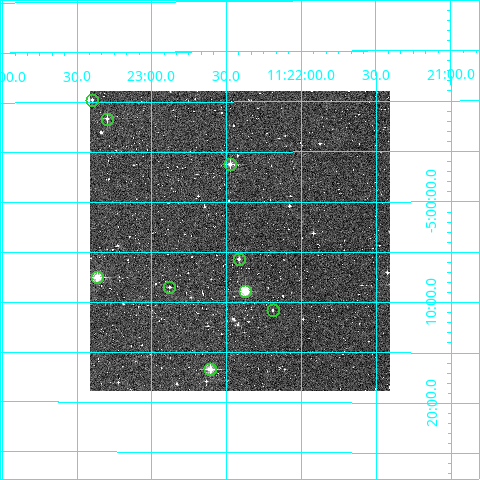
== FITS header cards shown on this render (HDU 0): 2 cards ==
NAXIS1  =                  300
NAXIS2  =                  300

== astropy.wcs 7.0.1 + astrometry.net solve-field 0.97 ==
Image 300 x 300 px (HDU 0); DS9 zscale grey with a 90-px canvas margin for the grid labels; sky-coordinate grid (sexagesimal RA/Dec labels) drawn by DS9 from the SOLVED WCS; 9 Tycho-2 reference stars matched to detected sources circled (green)
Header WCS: RA---TAN/DEC--TAN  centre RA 11:22:24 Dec -05:04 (170.60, -5.06 deg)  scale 6 arcsec/px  FOV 30.0' x 30.0'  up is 0 deg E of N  parity normal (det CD < 0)
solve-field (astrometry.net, Tycho-2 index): VERIFIED the header's WCS against the Tycho-2 star catalogue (verified at 2 index scales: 9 matches each, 0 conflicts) and refined it, rather than solving blind
Solved WCS: RA---TAN-SIP/DEC--TAN-SIP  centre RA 11:22:25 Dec -05:04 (170.60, -5.06 deg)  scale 5.99 arcsec/px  FOV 30.0' x 29.9'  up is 0 deg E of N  parity normal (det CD < 0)
The solver's refit moves the header's centre by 1.5 arcsec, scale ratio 0.9991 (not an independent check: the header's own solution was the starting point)
Tycho-2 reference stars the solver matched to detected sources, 9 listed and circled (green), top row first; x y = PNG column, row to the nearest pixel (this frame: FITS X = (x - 90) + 1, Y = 300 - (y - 91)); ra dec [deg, ICRS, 3 dp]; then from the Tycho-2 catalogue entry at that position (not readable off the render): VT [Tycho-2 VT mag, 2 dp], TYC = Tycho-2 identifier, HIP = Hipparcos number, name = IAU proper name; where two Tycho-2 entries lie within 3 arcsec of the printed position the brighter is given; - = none
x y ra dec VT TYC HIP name
92 100 170.849 -4.829 12.07 4926-1203-1 - -
107 119 170.824 -4.861 10.59 4926-1177-1 - -
230 164 170.618 -4.937 10.34 4926-735-1 - -
239 259 170.604 -5.094 11.19 4929-361-1 - -
97 277 170.840 -5.125 9.48 4929-464-1 - -
169 287 170.720 -5.141 11.62 4929-30-1 - -
245 291 170.593 -5.148 8.73 4929-222-1 55527 -
273 310 170.547 -5.179 12.06 4929-258-1 - -
210 369 170.651 -5.278 9.24 4929-52-1 - -